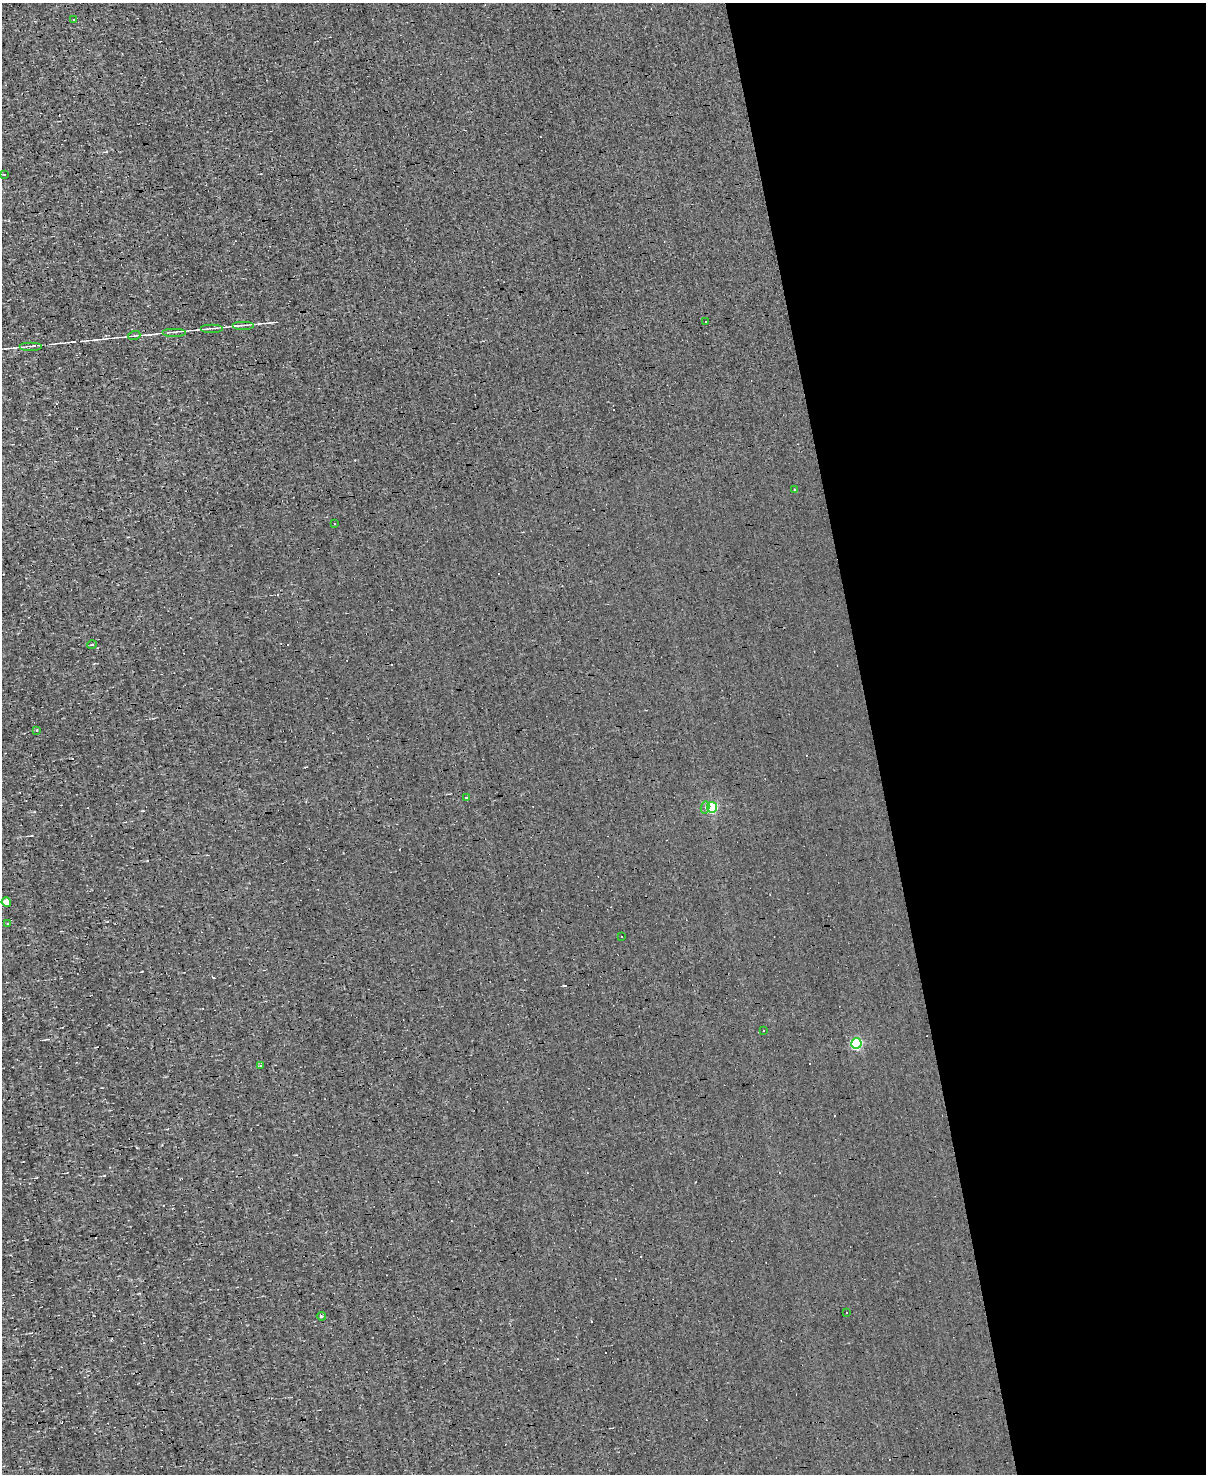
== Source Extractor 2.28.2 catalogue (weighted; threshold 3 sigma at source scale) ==
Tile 8 of 4 x 3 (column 4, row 2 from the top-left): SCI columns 3611-4814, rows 1613-3084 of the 4814 x 4810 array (HDU 1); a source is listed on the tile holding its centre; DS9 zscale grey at full resolution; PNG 1208 x 1476 px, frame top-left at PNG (2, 3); each listed source drawn as its Kron ellipse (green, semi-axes under 4 px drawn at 4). Shown black and unused: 28% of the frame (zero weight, under 3 of 4 exposures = <1% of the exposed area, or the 3 px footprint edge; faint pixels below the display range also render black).
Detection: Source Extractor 2.28.2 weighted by HDU 2 'WHT'; one run over the whole footprint, this tile lists its part. Background -5.64e-04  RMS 0.04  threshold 0.181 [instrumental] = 3 sigma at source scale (4.5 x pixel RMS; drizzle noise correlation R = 1.50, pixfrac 1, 0.05/0.05 arcsec/px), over >= 5 px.
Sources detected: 36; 13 cosmic-ray / hot-pixel residue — neither listed nor drawn; the other 23 listed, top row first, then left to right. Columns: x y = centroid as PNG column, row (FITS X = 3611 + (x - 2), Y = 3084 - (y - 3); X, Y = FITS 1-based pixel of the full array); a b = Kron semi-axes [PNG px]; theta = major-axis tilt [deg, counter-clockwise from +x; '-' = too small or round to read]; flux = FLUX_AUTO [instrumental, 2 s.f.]
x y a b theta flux
73 19 3 3 - 9
4 174 3 2 - 2.8
705 321 3 3 - 18
243 325 11 2 0 8.6
212 328 11 2 0 7.3
174 332 12 2 0 7.8
134 336 6 4 19 5.1
31 346 11 2 0 7.2
794 490 3 2 - 3
335 524 2 2 - 2.5
92 645 5 3 - 3.1
36 730 3 3 - 7.7
466 797 3 2 - 4.4
712 807 5 5 - 300
705 808 6 4 79 8.4
6 902 4 4 - 64
8 923 3 2 - 5
621 936 2 2 - 3.1
763 1031 3 2 - 4.3
856 1043 5 5 - 370
261 1065 3 3 - 22
846 1313 2 2 - 3.4
321 1316 4 3 - 4.5
Unlisted compact peaks at least as high as the median listed source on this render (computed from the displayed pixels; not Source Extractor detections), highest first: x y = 259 324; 142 971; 147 861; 137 1148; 591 1321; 143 810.